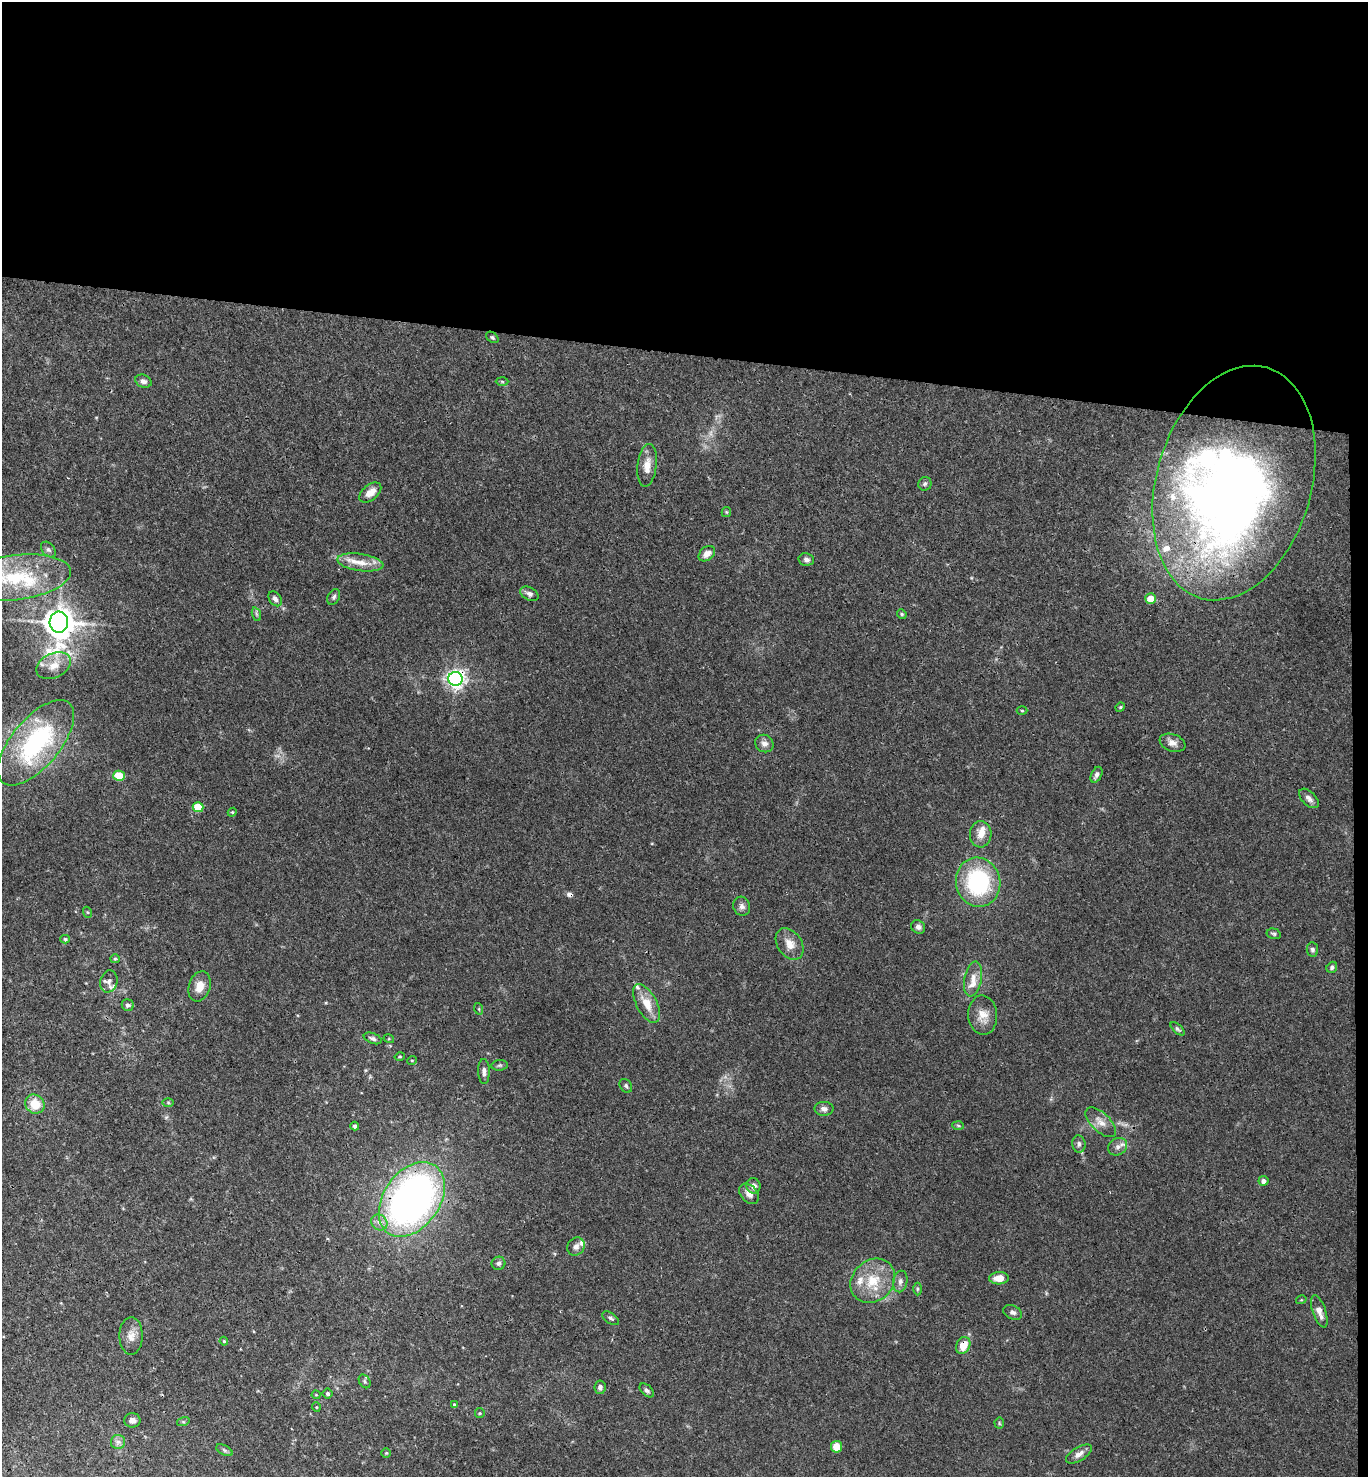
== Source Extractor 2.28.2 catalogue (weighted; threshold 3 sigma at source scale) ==
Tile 3 of 3 x 3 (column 3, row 1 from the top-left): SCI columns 2893-4258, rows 2961-4435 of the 4516 x 4442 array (HDU 1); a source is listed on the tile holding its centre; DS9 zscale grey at full resolution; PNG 1370 x 1479 px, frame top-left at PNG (2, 2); each listed source drawn as its Kron ellipse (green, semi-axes under 4 px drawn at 4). Shown black and unused: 25% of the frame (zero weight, under 3 of 4 exposures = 6% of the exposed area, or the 3 px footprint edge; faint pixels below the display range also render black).
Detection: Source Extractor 2.28.2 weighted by HDU 2 'WHT'; one run over the whole footprint, this tile lists its part. Background 0.0367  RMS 0.0029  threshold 0.0132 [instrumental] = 3 sigma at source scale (4.5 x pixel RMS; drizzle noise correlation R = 1.50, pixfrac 1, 0.05/0.05 arcsec/px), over >= 5 px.
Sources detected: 113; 1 too faint to see at this stretch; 1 inside a brighter object's white glare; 1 cosmic-ray / hot-pixel residue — neither listed nor drawn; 10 inside a brighter listed object's ellipse — not listed separately; the other 100 listed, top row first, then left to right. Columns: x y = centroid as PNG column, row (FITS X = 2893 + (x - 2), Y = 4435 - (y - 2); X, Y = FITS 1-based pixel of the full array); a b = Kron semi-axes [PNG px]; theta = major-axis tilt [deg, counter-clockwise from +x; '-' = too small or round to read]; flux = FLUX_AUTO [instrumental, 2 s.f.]
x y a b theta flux
492 337 7 5 -39 0.51
143 381 8 6 -22 1.2
502 382 6 4 -2 0.37
647 465 21 9 83 3.5
1234 483 120 77 74 260
925 484 7 6 - 0.67
370 493 13 7 40 2.7
726 512 5 4 - 0.33
48 550 9 6 -49 0.83
707 554 9 6 39 1.8
806 559 8 6 -12 0.92
360 562 23 8 -8 4.4
15 578 57 22 7 23
529 594 10 6 -28 1.1
334 597 8 5 62 0.72
275 599 8 5 -50 1.1
1150 599 5 5 - 4.5
256 614 7 4 -71 0.54
902 614 5 4 - 0.39
59 622 10 9 - 510
54 666 18 12 25 4.2
455 679 7 7 - 140
1120 707 5 4 - 0.32
1022 711 5 3 - 0.31
36 743 52 24 50 43
1172 743 13 8 -21 2
764 744 9 8 - 1.6
1096 775 8 5 63 1
119 776 6 5 - 8.7
1309 798 12 6 -44 1.4
198 807 5 5 - 8.2
232 812 4 4 - 0.32
981 834 13 11 87 3
978 882 25 22 -75 31
742 906 9 8 - 1.2
87 912 6 3 -71 0.29
918 927 7 6 - 0.93
1274 934 7 5 -15 0.58
65 939 5 4 - 0.43
790 944 17 12 -56 3.4
1312 950 7 5 -82 0.81
115 959 5 4 - 0.38
1332 967 6 5 - 0.69
973 979 18 8 79 3.1
109 981 11 8 75 1.3
200 986 15 10 72 3.5
647 1003 21 10 -62 5.1
128 1005 6 5 - 0.9
479 1009 6 3 -73 0.36
983 1015 19 14 -86 3.8
1178 1029 8 4 -42 0.56
373 1038 9 5 -21 0.85
389 1039 5 3 - 0.28
400 1056 5 3 - 0.29
412 1060 5 3 - 0.25
500 1065 8 5 7 0.56
484 1071 12 5 -88 1.2
626 1086 7 5 -55 0.61
168 1103 6 4 -1 0.38
35 1104 10 9 - 5.9
824 1109 9 7 -1 1.5
1101 1122 19 9 -44 2.7
958 1125 6 4 -3 0.38
355 1126 4 4 - 0.68
1079 1144 8 6 -84 1
1118 1147 10 8 30 1.5
1263 1181 5 5 - 1.1
753 1186 7 7 - 1.6
749 1194 11 8 -46 2
412 1199 41 28 55 140
379 1222 8 7 - 1.5
576 1246 9 8 - 1.3
499 1263 7 6 - 0.7
999 1278 10 6 2 3.4
873 1281 24 20 43 9.4
900 1282 11 7 79 1.3
917 1289 6 4 90 0.4
1301 1300 5 3 - 0.27
1319 1311 17 6 -72 2.5
1013 1312 10 6 -25 0.98
611 1318 9 5 -35 0.73
131 1336 19 11 89 3
224 1341 4 3 - 0.28
963 1345 9 6 65 4.6
365 1381 7 5 -58 0.66
600 1387 7 5 82 1
647 1390 8 5 -43 0.72
328 1394 5 5 - 0.7
316 1395 4 4 - 0.27
454 1405 3 3 - 0.32
316 1407 5 3 - 0.26
480 1413 5 4 - 0.39
132 1420 8 7 - 1.3
183 1422 6 4 17 0.44
999 1423 5 5 - 0.4
118 1442 7 7 - 1
837 1447 6 5 - 4.6
224 1450 9 5 -28 0.65
386 1453 5 4 - 0.37
1079 1454 14 6 31 1.9
Overlapping masked pixels (flux is a lower limit): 4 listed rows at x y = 1234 483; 455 679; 412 1199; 963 1345
Isophote crosses this tile's border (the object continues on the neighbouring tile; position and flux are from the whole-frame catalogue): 1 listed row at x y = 15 578